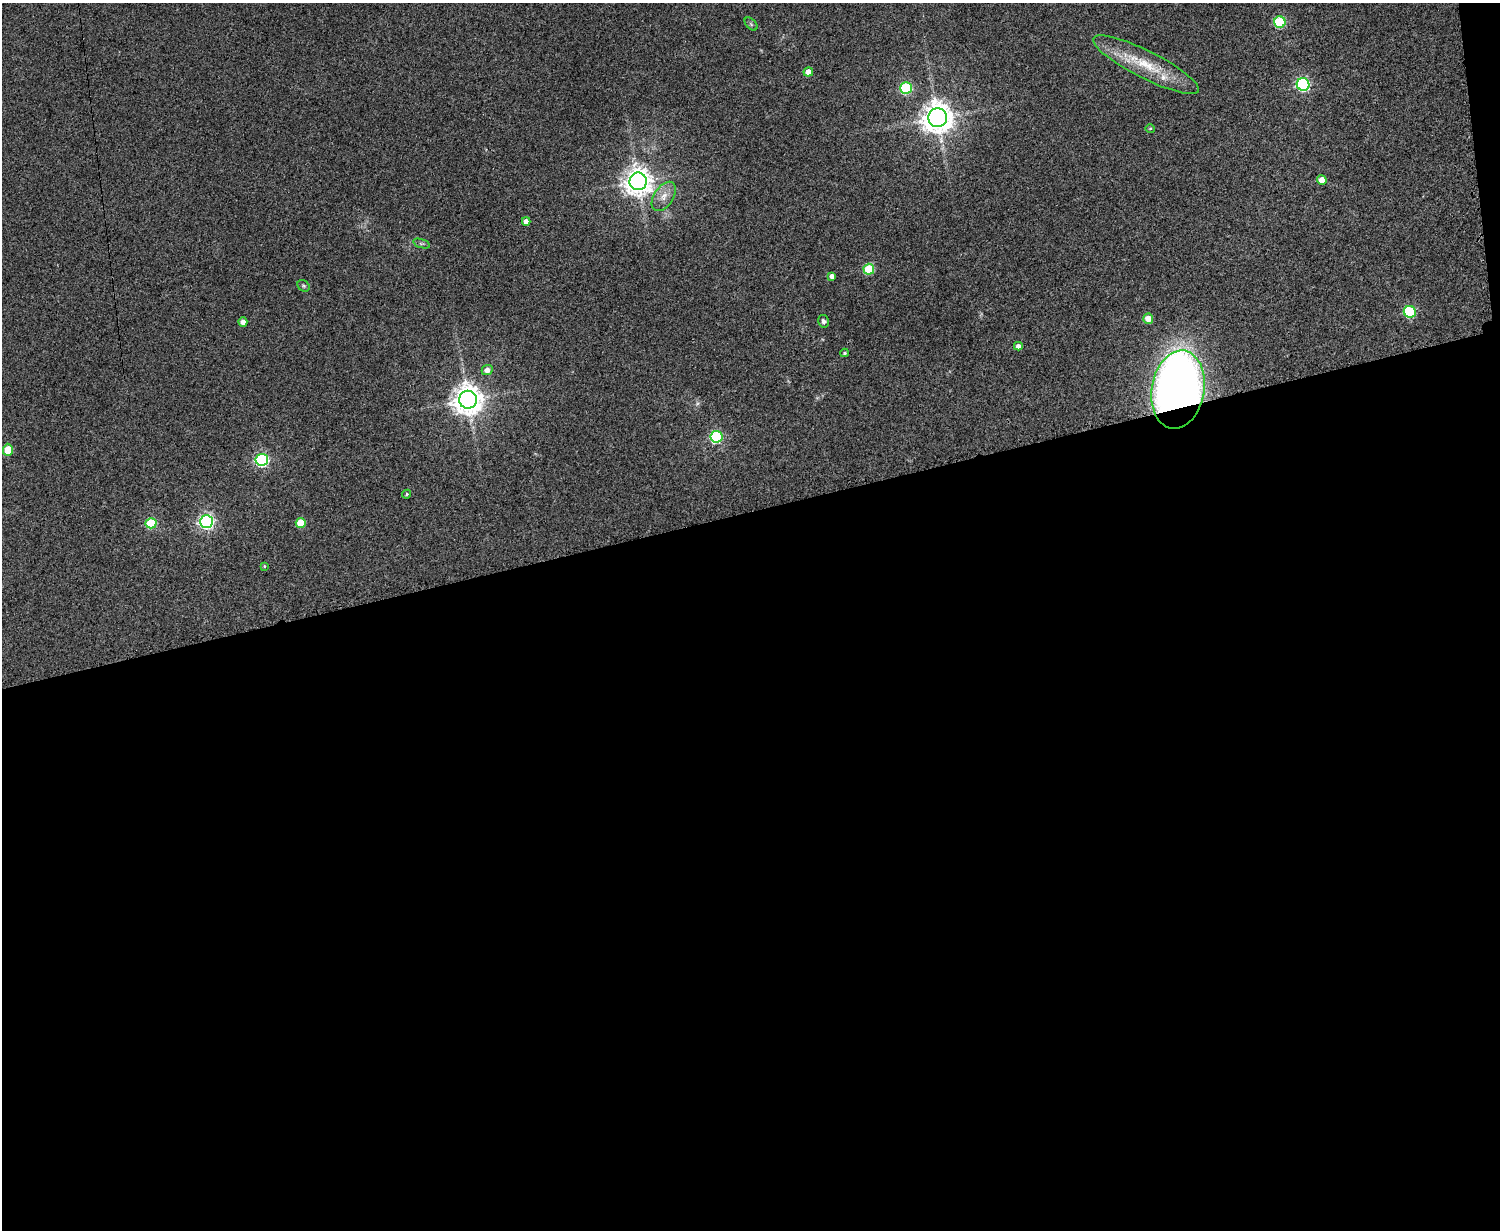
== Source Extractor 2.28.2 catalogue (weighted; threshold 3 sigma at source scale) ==
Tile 12 of 3 x 4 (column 3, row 4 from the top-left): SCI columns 3158-4655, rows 4-1231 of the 4918 x 4927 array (HDU 1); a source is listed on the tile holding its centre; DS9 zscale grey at full resolution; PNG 1502 x 1232 px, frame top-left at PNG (2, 3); each listed source drawn as its Kron ellipse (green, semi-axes under 4 px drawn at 4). Shown black and unused: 59% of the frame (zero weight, under 3 of 4 exposures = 2% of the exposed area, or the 3 px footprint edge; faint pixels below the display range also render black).
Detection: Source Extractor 2.28.2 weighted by HDU 2 'WHT'; one run over the whole footprint, this tile lists its part. Background 0.0787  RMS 0.0057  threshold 0.0256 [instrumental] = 3 sigma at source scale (4.5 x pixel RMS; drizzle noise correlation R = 1.50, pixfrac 1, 0.05/0.05 arcsec/px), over >= 5 px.
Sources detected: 33; all 33 listed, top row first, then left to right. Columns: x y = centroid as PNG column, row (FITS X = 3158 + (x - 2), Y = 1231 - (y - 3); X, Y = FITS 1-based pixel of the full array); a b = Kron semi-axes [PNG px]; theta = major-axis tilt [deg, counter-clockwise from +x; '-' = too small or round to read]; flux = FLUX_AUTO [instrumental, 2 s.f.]
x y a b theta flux
1280 22 6 5 - 43
751 24 8 4 -46 0.99
1146 65 59 13 -27 24
808 72 4 4 - 5.5
1303 84 6 6 - 100
906 88 6 6 - 46
938 118 9 9 - 800
1150 128 5 3 - 0.57
1322 180 5 4 - 6
638 181 9 8 - 610
664 196 16 9 57 5.8
526 221 4 4 - 3.3
421 244 8 3 -18 0.94
869 269 5 5 - 31
832 276 4 4 - 2.6
304 286 7 5 -35 0.98
1410 312 6 5 - 56
1148 319 5 5 - 7.1
824 321 6 5 - 1.6
243 322 4 4 - 3.9
1018 346 4 4 - 2.6
844 353 4 3 - 0.78
487 370 5 5 - 3.2
1178 390 39 26 80 480
468 400 9 9 - 750
716 437 6 6 - 67
8 450 6 5 - 15
262 460 6 6 - 91
407 494 5 3 - 0.68
206 521 6 6 - 160
151 523 5 5 - 34
301 523 5 5 - 17
264 566 4 4 - 0.54
Overlapping masked pixels (flux is a lower limit): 1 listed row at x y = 1178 390